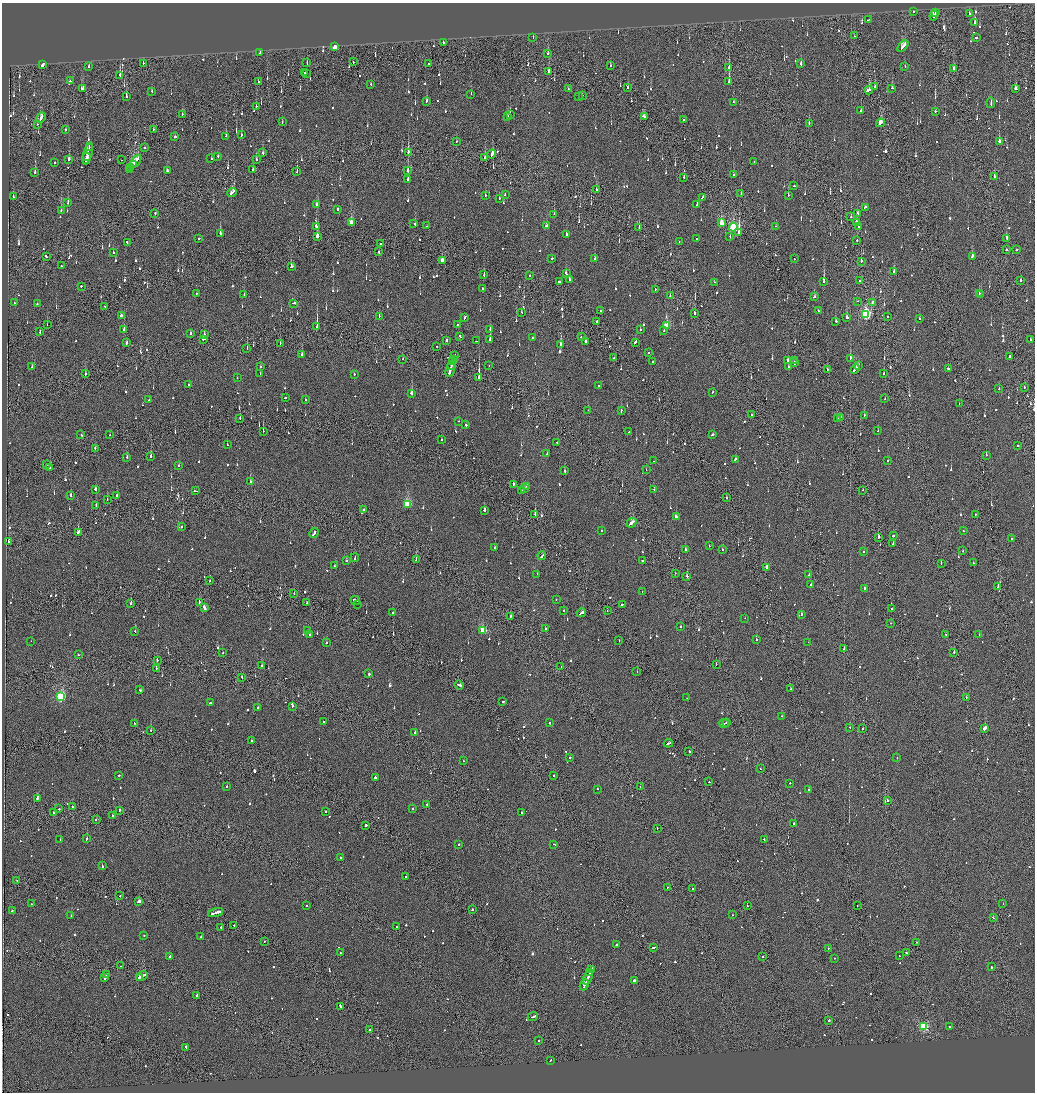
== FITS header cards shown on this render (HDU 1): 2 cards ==
NAXIS1  =                 2065
NAXIS2  =                 2180

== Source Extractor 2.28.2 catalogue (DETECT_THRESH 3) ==
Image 2065 x 2180 px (HDU 1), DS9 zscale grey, zoomed out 1/2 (1 PNG px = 2 x 2 image px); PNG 1037 x 1094 px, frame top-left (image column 1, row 2179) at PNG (2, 3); each listed source drawn as its Kron ellipse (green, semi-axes under 4 px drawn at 4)
Background -0.108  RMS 0.067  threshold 0.2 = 3 sigma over >= 5 px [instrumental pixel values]
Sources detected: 1294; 62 cannot appear on this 1/2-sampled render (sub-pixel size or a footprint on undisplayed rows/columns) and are neither listed nor drawn; of the other 1232, the 500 brightest by FLUX_AUTO listed and drawn (732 fainter detections omitted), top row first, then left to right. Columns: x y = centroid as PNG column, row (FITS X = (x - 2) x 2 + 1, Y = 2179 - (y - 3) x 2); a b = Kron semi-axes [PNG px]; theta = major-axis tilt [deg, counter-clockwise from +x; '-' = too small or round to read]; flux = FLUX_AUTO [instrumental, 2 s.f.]
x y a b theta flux
913 12 2 2 - 490
935 12 2 1 - 120
969 13 2 2 - 85
934 15 5 2 - 370
868 20 3 1 - 270
975 22 2 2 - 510
855 36 2 1 - 110
533 38 2 2 - 140
976 38 2 2 - 700
443 42 3 2 - 750
903 46 7 2 49 350
335 47 3 2 - 780
260 53 2 2 - 220
548 54 2 1 - 850
353 62 2 2 - 86
143 63 2 2 - 130
307 63 2 2 - 87
429 63 2 2 - 130
801 64 3 2 - 140
43 65 3 2 - 1300
610 66 2 1 - 88
905 66 2 2 - 140
88 67 2 2 - 87
729 68 3 2 - 120
953 69 2 1 - 570
549 71 2 1 - 380
305 73 2 2 - 84
307 74 2 1 - 360
120 75 3 2 - 150
70 81 2 2 - 110
258 82 2 2 - 170
729 82 3 2 - 500
371 84 2 1 - 84
874 87 3 2 - 140
82 88 3 2 - 190
627 88 3 2 - 210
892 88 2 2 - 130
1015 88 2 2 - 490
568 89 2 1 - 87
869 90 4 2 - 400
152 91 2 2 - 85
471 94 2 2 - 100
127 96 4 2 - 120
582 96 2 1 - 92
578 97 2 1 - 120
426 101 3 2 - 100
733 102 2 2 - 90
991 103 5 2 - 270
256 106 2 2 - 210
861 111 2 1 - 330
935 111 2 2 - 170
182 114 2 1 - 200
510 114 3 2 - 77
644 116 3 2 - 270
508 117 3 2 - 110
41 118 5 2 - 430
684 119 2 1 - 450
282 122 3 2 - 160
809 123 2 2 - 140
881 123 4 2 - 420
37 124 2 1 - 120
153 129 2 1 - 110
65 130 2 2 - 150
241 135 2 2 - 88
226 136 2 2 - 140
175 137 2 2 - 150
456 141 2 2 - 120
999 141 2 2 - 2200
144 147 2 2 - 140
89 148 2 2 - 440
408 152 4 2 - 260
88 153 11 1 74 1300
263 153 2 2 - 250
492 154 4 2 - 1400
87 156 4 1 - 710
218 156 2 2 - 420
86 158 5 2 - 1900
485 158 2 2 - 100
69 159 2 2 - 290
211 159 2 2 - 160
256 159 2 2 - 250
122 160 2 1 - 100
135 162 8 3 51 500
754 162 2 2 - 78
54 163 2 2 - 180
133 165 2 1 - 140
131 167 3 2 - 280
253 169 2 2 - 220
129 170 3 2 - 180
167 171 2 2 - 160
408 171 4 2 - 120
297 172 2 1 - 490
35 173 3 2 - 330
733 175 2 2 - 350
684 177 2 2 - 86
994 177 3 2 - 110
408 180 2 2 - 700
794 186 2 1 - 120
597 190 3 2 - 300
232 192 5 2 - 210
741 194 2 2 - 110
485 195 2 2 - 250
505 195 2 2 - 77
788 195 2 2 - 89
13 197 2 2 - 86
702 197 3 2 - 150
499 199 2 2 - 130
68 203 3 2 - 190
317 204 3 2 - 160
697 205 2 2 - 390
865 207 3 2 - 170
337 209 2 2 - 150
61 210 2 2 - 150
155 213 3 1 - 130
858 213 3 2 - 100
554 214 2 1 - 180
851 217 2 2 - 80
351 223 4 2 - 320
721 223 3 3 - 290
856 223 2 2 - 310
414 224 2 2 - 210
316 226 2 2 - 2000
427 226 2 1 - 85
546 226 3 2 - 200
776 226 2 1 - 100
858 226 2 1 - 220
733 227 4 3 - 1300
639 228 2 2 - 90
739 232 3 2 - 4000
220 234 3 2 - 430
566 235 2 2 - 130
317 236 2 2 - 4800
730 237 2 2 - 280
1007 238 3 2 - 210
199 239 2 2 - 170
696 239 2 2 - 80
857 240 2 2 - 200
679 241 2 2 - 91
127 242 2 2 - 150
381 244 2 2 - 190
1006 250 2 2 - 290
1016 250 2 2 - 650
113 252 2 2 - 110
378 252 2 2 - 92
46 256 2 2 - 220
972 256 3 2 - 430
552 258 2 2 - 86
595 259 2 2 - 290
794 259 2 2 - 86
442 261 3 3 - 310
861 261 2 2 - 87
61 266 2 2 - 100
292 266 3 2 - 150
894 272 3 2 - 91
566 273 3 2 - 170
484 275 3 1 - 120
529 276 2 2 - 84
569 279 3 2 - 330
860 280 2 1 - 120
1021 280 2 2 - 380
824 281 2 2 - 730
559 282 3 2 - 140
714 282 2 1 - 130
81 286 2 2 - 290
482 288 2 2 - 98
655 289 2 2 - 83
196 293 2 2 - 95
979 293 2 2 - 670
244 295 2 2 - 130
981 295 2 1 - 86
670 296 2 2 - 270
814 297 2 2 - 120
858 301 2 2 - 77
872 302 2 2 - 120
15 303 2 2 - 520
294 303 4 2 - 160
37 304 2 2 - 77
105 306 2 2 - 86
600 311 2 2 - 120
818 311 2 2 - 270
522 312 2 2 - 82
694 313 2 1 - 170
866 314 4 3 - 2000
121 315 3 2 - 380
379 316 2 2 - 84
464 317 3 2 - 200
887 317 2 2 - 96
847 318 2 2 - 220
919 318 2 2 - 86
597 321 3 2 - 140
836 321 3 2 - 120
457 324 2 2 - 95
47 325 2 1 - 190
667 326 3 3 - 510
317 327 3 2 - 1900
124 329 2 2 - 350
490 329 2 2 - 83
640 330 2 2 - 78
40 331 3 1 - 170
664 331 2 2 - 76
191 333 2 2 - 320
204 334 3 2 - 91
460 336 3 2 - 760
581 337 2 2 - 79
532 338 2 1 - 310
204 339 3 2 - 120
490 339 2 2 - 910
446 340 3 2 - 120
1030 340 2 2 - 85
476 341 2 1 - 95
126 342 4 2 - 170
585 342 2 2 - 130
635 342 3 2 - 150
280 343 2 2 - 79
561 345 2 2 - 590
437 346 2 2 - 83
247 348 2 1 - 340
648 352 2 2 - 150
301 354 2 2 - 350
454 356 4 1 - 310
1009 357 4 2 - 170
613 358 2 1 - 160
850 358 3 2 - 150
402 359 2 1 - 280
453 359 4 1 - 260
787 360 3 2 - 280
452 361 3 1 - 250
794 361 2 1 - 140
652 362 2 2 - 100
794 363 2 2 - 180
451 365 4 1 - 260
489 365 2 1 - 79
858 365 2 2 - 83
260 366 2 2 - 120
32 367 2 2 - 78
788 367 2 2 - 120
450 368 9 2 73 600
948 368 2 2 - 260
827 369 2 2 - 81
855 369 5 2 - 260
260 373 2 1 - 220
85 374 2 2 - 280
883 374 2 2 - 140
354 375 2 2 - 110
479 377 3 2 - 2300
237 378 2 2 - 110
189 385 2 2 - 480
599 386 2 2 - 120
1024 387 2 1 - 290
999 389 2 2 - 190
713 392 2 2 - 250
412 393 2 2 - 420
285 398 2 2 - 140
305 399 2 2 - 78
885 399 2 2 - 97
149 400 2 2 - 150
959 404 2 1 - 83
588 410 2 1 - 160
621 410 2 1 - 110
751 415 3 1 - 270
864 415 2 2 - 120
840 417 3 1 - 480
240 418 2 1 - 170
838 419 2 2 - 220
459 421 2 2 - 150
466 425 2 2 - 340
263 431 2 2 - 88
878 431 2 2 - 94
629 432 2 2 - 110
81 435 2 2 - 230
110 435 2 1 - 80
712 435 3 2 - 170
441 440 2 2 - 98
557 442 2 1 - 340
227 445 2 2 - 88
1018 446 2 2 - 140
95 448 2 1 - 200
547 454 2 1 - 94
986 455 2 1 - 110
151 456 2 2 - 610
127 458 2 2 - 130
735 459 3 2 - 140
653 461 2 1 - 340
887 461 2 2 - 130
47 464 2 2 - 260
179 465 2 2 - 170
50 467 2 2 - 120
646 470 2 2 - 88
564 471 2 2 - 290
250 482 2 2 - 400
513 484 2 2 - 560
527 486 2 2 - 190
525 488 2 1 - 250
95 489 2 2 - 1500
521 490 2 2 - 78
654 490 2 2 - 150
862 490 2 1 - 140
195 491 3 1 - 170
70 495 2 2 - 470
117 496 2 2 - 100
726 497 2 1 - 260
107 500 2 2 - 110
407 504 3 3 - 890
96 505 2 2 - 89
364 510 2 2 - 150
484 510 2 2 - 400
535 514 2 2 - 140
975 515 2 2 - 140
676 517 3 2 - 790
632 523 5 2 - 480
181 527 2 2 - 150
601 531 2 2 - 99
963 531 2 2 - 88
78 532 3 2 - 380
314 533 5 2 - 260
893 536 2 2 - 1600
878 537 2 2 - 160
1012 539 2 2 - 98
9 541 2 2 - 190
893 544 2 2 - 87
709 546 2 2 - 120
494 548 2 2 - 210
685 549 2 2 - 140
722 550 2 2 - 76
963 551 2 2 - 110
864 552 2 2 - 220
542 556 4 2 - 330
355 558 4 2 - 210
416 560 2 2 - 110
643 560 2 1 - 130
346 561 2 2 - 110
941 563 2 1 - 160
973 563 2 2 - 390
334 566 2 2 - 110
767 567 3 2 - 120
675 573 2 1 - 79
537 574 2 2 - 370
809 575 2 2 - 160
687 576 2 2 - 300
210 581 2 2 - 140
811 584 2 2 - 94
998 587 3 1 - 270
864 589 3 2 - 230
642 592 2 2 - 350
294 593 2 2 - 150
556 599 2 2 - 100
355 600 5 2 - 740
199 602 2 2 - 570
307 603 3 2 - 170
131 604 2 2 - 92
358 604 2 1 - 510
622 604 2 1 - 190
204 608 4 2 - 600
891 608 2 2 - 560
564 610 2 1 - 210
607 611 2 1 - 93
392 613 2 1 - 89
581 613 5 2 - 720
801 614 2 2 - 150
510 616 2 2 - 120
745 618 2 1 - 97
890 623 2 1 - 150
681 627 2 2 - 92
545 628 2 2 - 77
483 630 3 3 - 670
135 631 2 2 - 84
308 631 2 2 - 83
946 634 2 2 - 110
310 635 2 2 - 240
979 635 2 2 - 120
756 640 2 2 - 250
31 641 2 1 - 91
619 641 2 1 - 120
808 642 2 1 - 84
326 643 2 2 - 93
844 649 2 2 - 270
954 652 2 1 - 110
223 653 2 1 - 150
78 655 2 2 - 92
157 660 2 1 - 160
716 664 2 1 - 94
262 666 2 1 - 95
561 667 2 1 - 84
156 668 2 1 - 100
637 672 2 1 - 83
369 674 2 2 - 250
242 677 2 1 - 100
459 685 4 2 - 350
791 689 2 2 - 180
139 690 3 1 - 150
61 697 3 3 - 1400
966 697 2 2 - 80
687 698 2 1 - 99
503 702 2 2 - 200
211 703 3 2 - 180
293 706 2 2 - 77
258 708 2 2 - 100
782 716 2 2 - 180
324 722 2 1 - 87
134 723 2 1 - 76
549 723 2 2 - 220
724 723 5 2 - 440
726 723 3 2 - 330
850 727 2 1 - 87
863 728 2 1 - 110
985 728 4 2 - 1200
151 730 2 2 - 90
415 733 2 2 - 170
252 741 2 2 - 91
668 743 4 2 - 470
689 751 2 2 - 120
570 757 2 2 - 130
897 758 2 2 - 76
463 761 2 2 - 77
760 769 2 1 - 140
119 775 2 2 - 97
554 776 2 1 - 360
375 778 2 2 - 720
709 782 2 2 - 160
790 783 2 2 - 500
227 787 2 2 - 100
640 787 2 1 - 120
597 789 2 2 - 82
809 790 2 2 - 140
37 798 2 2 - 210
887 801 2 1 - 150
427 804 2 2 - 130
73 807 2 2 - 230
412 808 2 2 - 120
59 809 2 2 - 85
119 810 3 2 - 100
325 812 2 1 - 120
54 813 2 2 - 1900
522 813 2 2 - 78
113 816 3 2 - 210
96 819 2 2 - 84
794 823 2 1 - 350
366 825 2 2 - 1200
657 828 2 1 - 82
87 839 3 2 - 180
764 839 2 2 - 81
60 840 2 2 - 120
554 844 3 2 - 100
459 845 2 2 - 120
341 858 2 2 - 280
102 866 2 2 - 130
406 877 2 1 - 79
17 881 2 1 - 93
667 888 2 2 - 90
692 889 2 2 - 160
119 896 2 1 - 130
138 902 4 2 - 1200
1003 903 2 1 - 79
31 904 2 2 - 480
306 905 2 2 - 83
747 906 2 1 - 100
857 906 2 1 - 95
472 909 2 2 - 97
12 910 2 1 - 590
216 913 8 2 16 760
732 915 2 2 - 90
71 916 2 2 - 84
993 918 2 2 - 150
233 925 2 2 - 100
221 927 2 2 - 130
396 927 2 2 - 85
144 935 2 2 - 82
201 937 2 2 - 240
264 941 2 1 - 82
917 942 2 1 - 220
616 945 2 2 - 570
653 947 4 2 - 320
828 948 2 2 - 86
340 953 2 2 - 98
907 953 3 2 - 150
170 956 2 2 - 110
899 956 2 2 - 160
763 957 2 2 - 96
834 958 2 2 - 250
121 966 2 1 - 310
991 967 2 2 - 120
591 969 3 2 - 230
590 972 3 1 - 240
106 975 3 2 - 330
142 976 6 2 30 740
139 977 2 2 - 220
105 978 2 2 - 750
588 978 7 2 67 670
634 981 3 3 - 600
584 985 6 2 65 570
197 995 2 2 - 160
340 1007 4 2 - 860
533 1017 5 2 - 310
829 1021 2 2 - 290
923 1026 3 3 - 1200
949 1027 2 2 - 580
370 1030 2 2 - 93
539 1040 2 2 - 78
186 1047 3 2 - 220
550 1061 3 1 - 140
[732 fainter detections neither listed nor drawn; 62 sub-pixel or undisplayed-footprint detections neither listed nor drawn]